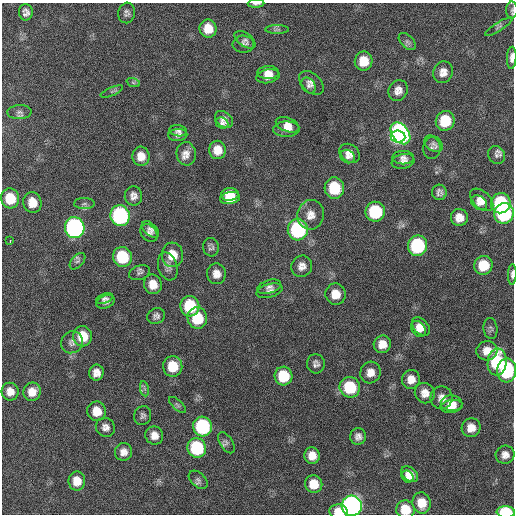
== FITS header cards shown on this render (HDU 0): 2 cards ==
NAXIS1  =                  512 / Axis length
NAXIS2  =                  512 / Axis length

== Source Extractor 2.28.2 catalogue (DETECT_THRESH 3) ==
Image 512 x 512 px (HDU 0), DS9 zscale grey, 1 PNG px = 1 image px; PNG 516 x 516 px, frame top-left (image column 1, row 512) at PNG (2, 3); each listed source drawn as its Kron ellipse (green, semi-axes under 4 px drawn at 4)
Background 415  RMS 11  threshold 33.6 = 3 sigma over >= 5 px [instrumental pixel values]
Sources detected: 127; all 127 listed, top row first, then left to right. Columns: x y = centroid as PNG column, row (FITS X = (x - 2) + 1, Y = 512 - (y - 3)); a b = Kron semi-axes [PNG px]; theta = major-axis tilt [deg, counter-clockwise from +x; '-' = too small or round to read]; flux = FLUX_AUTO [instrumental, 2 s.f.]
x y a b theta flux
256 4 8 3 2 1800
512 10 8 6 89 1900
26 12 8 7 - 3600
127 13 10 8 82 2800
499 27 16 4 32 2100
208 29 9 8 - 11000
277 30 12 4 0 2000
245 40 12 6 -35 2300
407 42 10 6 -44 2300
243 44 11 8 -2 2500
512 58 11 4 88 4000
364 61 9 9 - 14000
443 72 11 9 67 6100
268 73 11 6 0 5600
268 76 12 6 12 6700
133 82 7 4 -20 1300
311 83 14 9 -43 4700
309 86 8 6 -54 2600
398 90 11 9 61 5700
112 91 12 4 23 1400
19 112 12 7 4 3100
224 120 10 7 -39 4500
445 121 10 9 - 24000
222 123 6 5 - 2000
287 125 12 7 -20 5000
286 129 13 7 1 5800
178 131 9 5 -9 2300
400 133 12 8 -52 230000
178 135 9 6 5 2600
398 137 7 6 - 110000
433 144 10 7 -34 2800
432 148 11 8 89 2800
217 150 9 8 - 9000
350 153 11 8 -38 5800
186 154 12 9 -83 5600
496 155 9 8 - 3100
141 156 9 8 - 7700
348 157 7 6 - 2600
403 158 11 6 -2 3200
403 161 11 7 10 3600
334 188 10 10 - 34000
439 192 7 7 - 3000
230 194 9 6 4 11000
133 196 9 8 - 4200
10 198 10 9 - 22000
230 198 10 6 10 12000
482 200 14 8 -43 6700
32 202 10 9 - 11000
479 203 9 6 -35 3700
501 203 10 9 - 63000
84 204 10 5 1 2000
375 212 10 9 - 50000
504 213 10 9 - 83000
311 215 15 13 80 8100
120 216 10 9 - 140000
459 217 8 8 - 7000
75 228 10 10 - 230000
150 229 10 6 -42 3000
298 230 10 10 - 93000
149 233 10 7 -48 2800
10 241 3 2 - 5100
417 246 10 9 - 73000
211 247 9 8 - 2400
172 255 12 10 -84 13000
122 257 10 9 - 37000
78 261 10 5 48 1900
483 265 9 9 - 19000
168 266 14 9 -73 4400
302 266 11 10 - 5600
140 273 11 7 18 2400
216 274 10 9 - 6200
512 274 10 4 89 2400
153 284 10 9 - 9500
269 287 12 6 17 3300
270 291 13 6 15 3200
336 294 11 10 - 10000
104 298 9 5 20 2300
106 302 9 6 22 2900
190 306 10 9 - 41000
156 316 9 7 21 3100
197 318 11 9 -75 29000
421 326 11 7 -46 6700
491 328 10 7 -84 2100
418 329 9 6 -51 4200
83 336 10 9 - 19000
72 342 11 10 - 4000
382 344 9 8 - 8600
487 351 10 9 - 7900
497 362 13 9 83 57000
316 364 9 9 - 3200
173 366 10 9 - 19000
507 370 12 9 86 60000
370 372 11 10 - 7100
96 373 8 7 - 5800
283 376 9 9 - 27000
411 379 9 9 - 7300
350 387 10 10 - 41000
144 389 8 4 -80 1400
10 392 9 8 - 6500
32 392 9 8 - 8300
425 393 10 10 - 6800
441 398 11 11 - 5600
451 403 11 8 -3 7100
177 405 11 5 -42 1700
452 406 11 6 8 6800
97 411 10 9 - 11000
143 416 9 8 - 2600
202 426 10 9 - 82000
105 427 10 9 - 4300
471 428 9 9 - 8100
154 435 9 8 - 6400
358 436 8 8 - 3700
226 443 12 6 -58 2300
197 448 10 9 - 61000
123 452 9 8 - 5000
505 455 9 9 - 5300
312 456 8 7 - 7700
410 474 10 6 -42 6600
408 477 6 5 - 3000
198 480 11 7 -42 2500
77 481 9 8 - 10000
314 484 9 8 - 12000
422 503 10 9 - 12000
352 506 10 10 - 340000
405 509 9 9 - 17000
338 512 9 7 -6 9000
506 512 9 6 -5 42000
At the frame edge (FLAGS 8, measured only in part): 7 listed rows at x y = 256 4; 512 10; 512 58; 512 274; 405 509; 338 512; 506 512